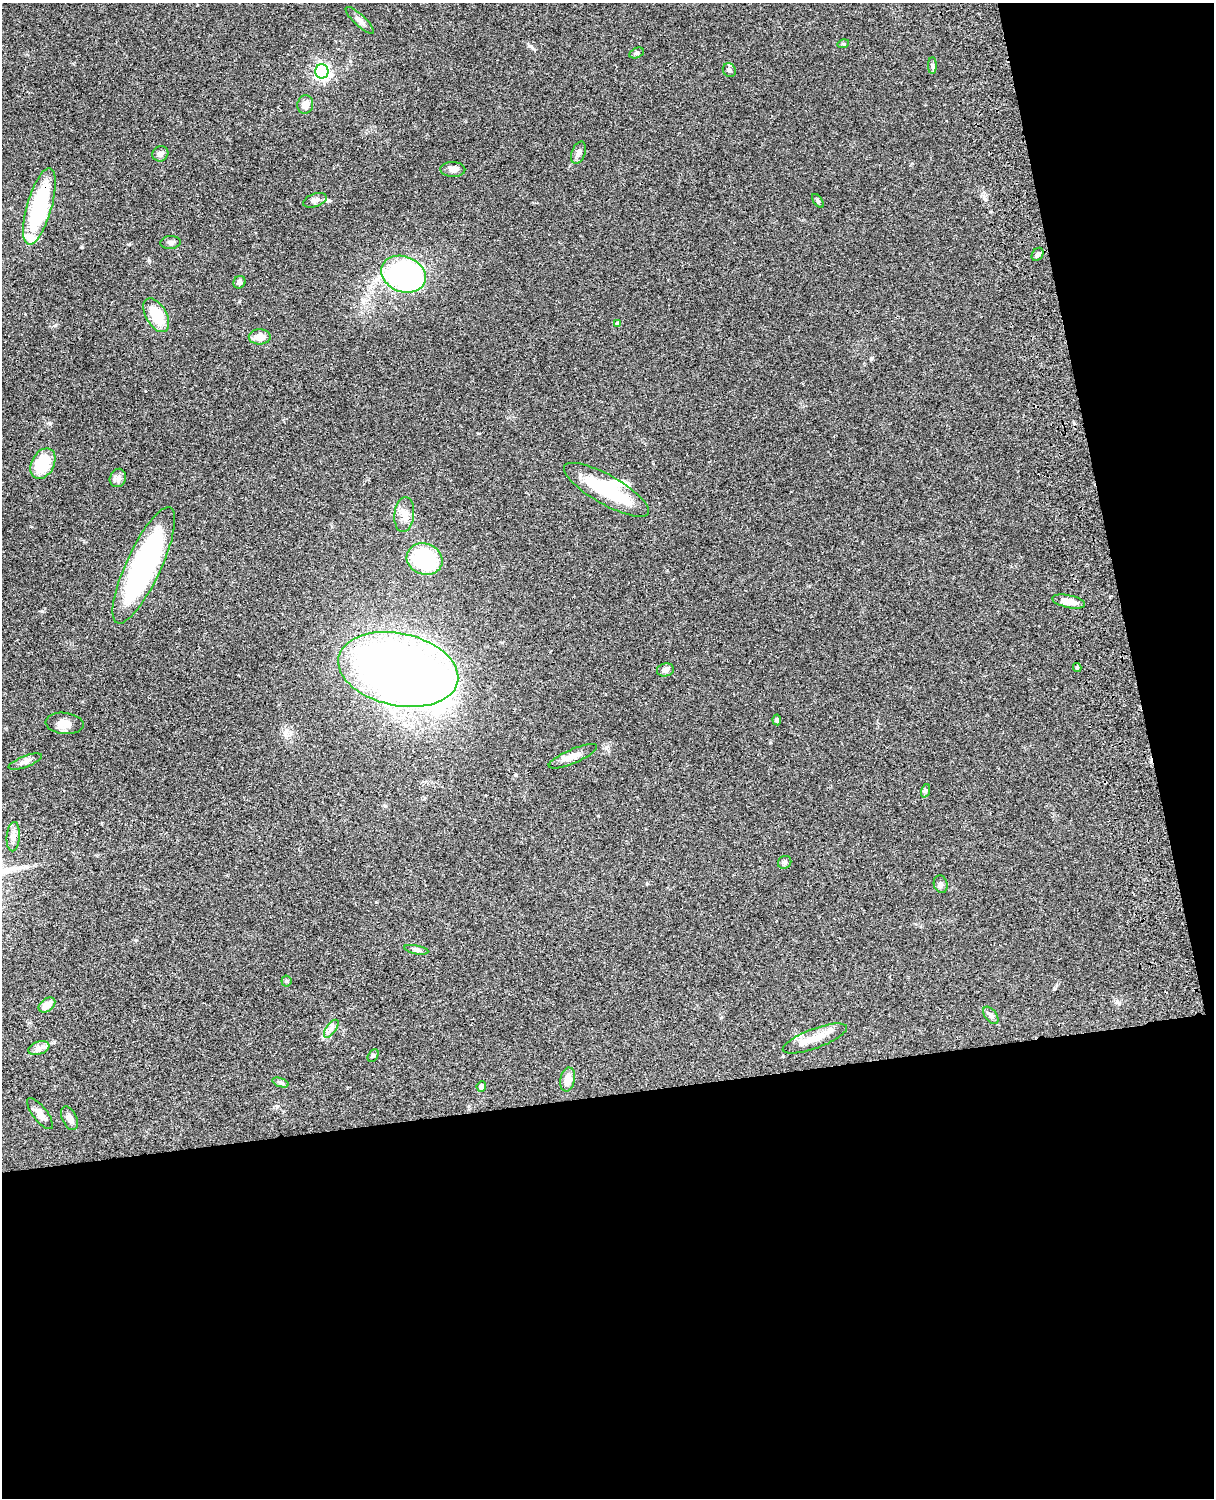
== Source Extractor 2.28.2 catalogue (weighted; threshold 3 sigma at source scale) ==
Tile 12 of 4 x 3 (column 4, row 3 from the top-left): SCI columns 3758-4969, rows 276-1771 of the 5087 x 4925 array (HDU 1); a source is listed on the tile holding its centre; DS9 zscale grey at full resolution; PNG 1216 x 1500 px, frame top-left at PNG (2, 3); each listed source drawn as its Kron ellipse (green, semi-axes under 4 px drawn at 4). Shown black and unused: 33% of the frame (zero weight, under 3 of 4 exposures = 6% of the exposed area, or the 3 px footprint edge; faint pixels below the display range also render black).
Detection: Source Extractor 2.28.2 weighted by HDU 2 'WHT'; one run over the whole footprint, this tile lists its part. Background 0.0863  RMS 0.0061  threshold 0.0276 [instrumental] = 3 sigma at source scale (4.5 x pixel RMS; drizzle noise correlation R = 1.50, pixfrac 1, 0.05/0.05 arcsec/px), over >= 5 px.
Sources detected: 56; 3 inside a brighter object's white glare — neither listed nor drawn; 2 inside a brighter listed object's ellipse — not listed separately; the other 51 listed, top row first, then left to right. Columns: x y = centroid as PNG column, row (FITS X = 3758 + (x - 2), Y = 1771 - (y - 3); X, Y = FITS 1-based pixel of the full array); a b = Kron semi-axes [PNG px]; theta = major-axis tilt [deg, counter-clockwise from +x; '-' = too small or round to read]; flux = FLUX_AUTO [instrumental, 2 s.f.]
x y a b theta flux
360 20 18 5 -43 2.7
843 44 6 4 16 0.73
636 53 7 5 25 1.1
932 65 8 4 90 1.3
729 70 7 6 - 1.7
322 71 7 6 - 180
305 104 9 8 - 5.7
579 153 11 6 70 2.6
160 154 8 7 - 2.1
453 169 12 7 -1 3.1
315 200 12 6 19 2.3
818 201 8 4 -55 0.92
39 207 40 12 74 61
170 242 10 6 4 1.7
1038 254 7 5 55 1.5
403 274 23 17 -22 140
239 282 6 6 - 1.8
156 315 19 10 -60 18
618 324 4 4 - 2.1
260 337 11 7 -1 5.9
43 464 16 11 61 25
118 478 9 8 - 2.4
607 490 48 14 -30 39
404 515 17 10 83 5.3
425 559 18 15 -20 45
144 565 63 17 65 140
1069 601 17 6 -12 6.5
1077 667 4 4 - 0.76
398 669 61 36 -12 560
665 670 8 6 12 2.4
777 720 5 4 - 1.3
65 723 19 10 -6 6.8
573 756 26 7 23 5.2
25 762 18 5 21 2.9
925 791 7 4 71 1
13 837 15 6 86 3.6
785 862 7 6 - 1.3
941 884 9 6 -73 1.7
416 950 12 4 -11 1.6
286 981 5 5 - 0.86
47 1005 9 6 39 6
991 1015 10 5 -52 1.7
331 1029 10 5 54 2.3
815 1038 34 9 20 11
39 1048 11 6 20 3
373 1055 7 5 62 1
568 1080 12 7 78 6.2
280 1082 8 4 -19 1.2
481 1086 5 4 - 2.6
40 1114 19 7 -52 5
70 1118 12 7 -64 3.4
Overlapping masked pixels (flux is a lower limit): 1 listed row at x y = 39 207
Unlisted compact peaks at least as high as the median listed source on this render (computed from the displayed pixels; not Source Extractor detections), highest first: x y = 871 358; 530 46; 149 260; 50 423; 286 730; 55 325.